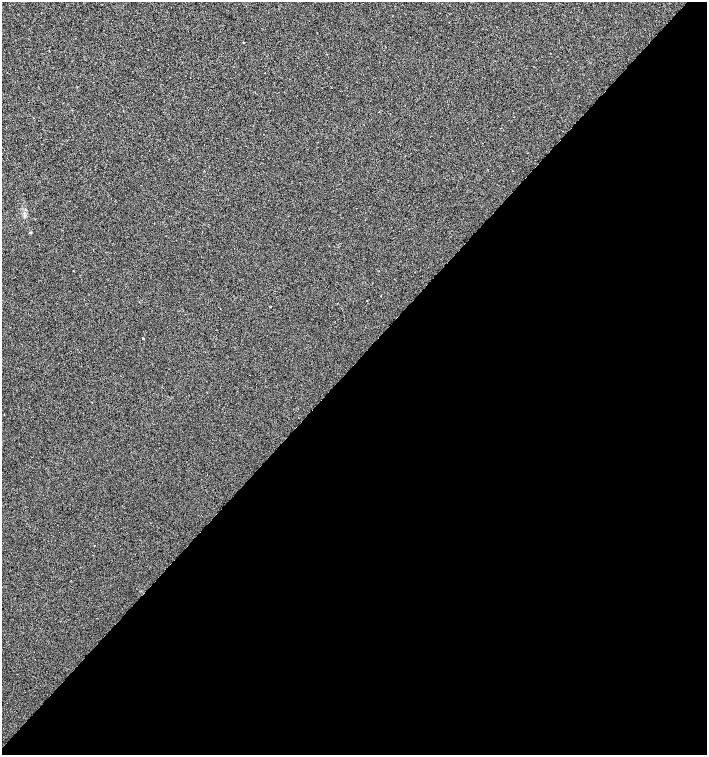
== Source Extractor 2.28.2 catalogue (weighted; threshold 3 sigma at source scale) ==
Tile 12 of 4 x 4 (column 4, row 3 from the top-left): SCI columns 4456-5865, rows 1507-3012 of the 6026 x 6031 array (HDU 1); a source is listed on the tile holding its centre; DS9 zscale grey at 2 x 2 block average (1 PNG px = mean of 2 x 2 image px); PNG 709 x 757 px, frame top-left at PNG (2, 2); no overlay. Shown black and unused: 52% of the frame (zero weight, under 2 of 3 exposures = <1% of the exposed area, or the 3 px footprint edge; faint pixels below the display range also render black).
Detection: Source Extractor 2.28.2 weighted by HDU 2 'WHT'; one run over the whole footprint, this tile lists its part. Background 4.92e-04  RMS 0.0029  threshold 0.0131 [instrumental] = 3 sigma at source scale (4.5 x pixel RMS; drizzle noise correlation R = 1.50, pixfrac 1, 0.0396/0.0396 arcsec/px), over >= 5 px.
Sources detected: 3; all 3 listed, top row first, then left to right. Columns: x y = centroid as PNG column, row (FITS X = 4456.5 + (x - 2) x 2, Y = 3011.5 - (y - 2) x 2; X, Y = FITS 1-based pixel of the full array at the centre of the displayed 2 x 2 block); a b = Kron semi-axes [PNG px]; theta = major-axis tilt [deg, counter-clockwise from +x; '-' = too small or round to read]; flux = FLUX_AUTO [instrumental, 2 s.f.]
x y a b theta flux
31 232 3 2 - 0.71
143 339 2 2 - 0.53
94 545 2 2 - 0.28